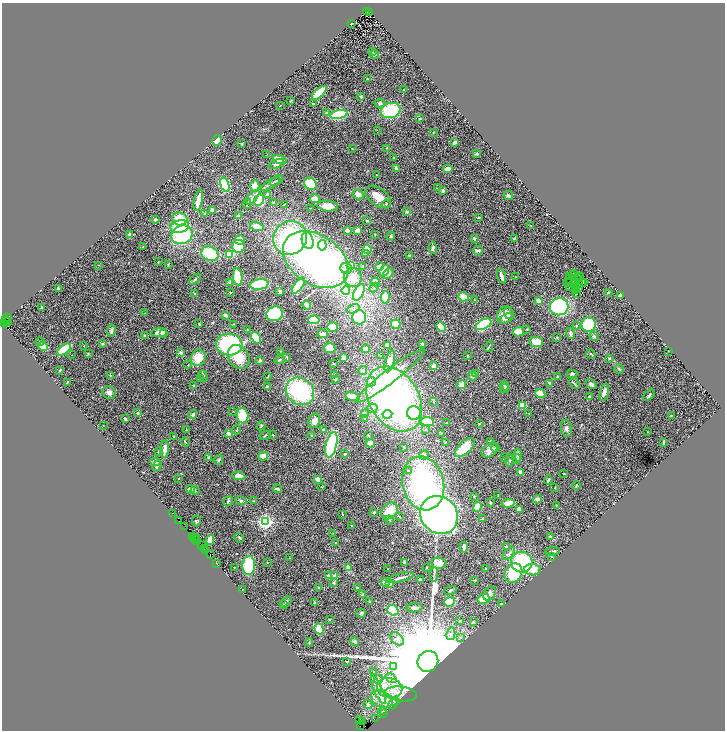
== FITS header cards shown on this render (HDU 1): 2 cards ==
NAXIS1  =                 1446
NAXIS2  =                 1456

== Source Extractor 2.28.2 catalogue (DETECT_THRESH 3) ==
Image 1446 x 1456 px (HDU 1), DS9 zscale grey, zoomed out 1/2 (1 PNG px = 2 x 2 image px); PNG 727 x 732 px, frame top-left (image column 2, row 1455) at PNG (2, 3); each listed source drawn as its Kron ellipse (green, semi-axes under 4 px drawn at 4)
Background 0.56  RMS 0.055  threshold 0.164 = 3 sigma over >= 5 px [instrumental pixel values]
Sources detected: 459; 47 cannot appear on this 1/2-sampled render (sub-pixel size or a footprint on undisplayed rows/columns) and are neither listed nor drawn; the other 412 listed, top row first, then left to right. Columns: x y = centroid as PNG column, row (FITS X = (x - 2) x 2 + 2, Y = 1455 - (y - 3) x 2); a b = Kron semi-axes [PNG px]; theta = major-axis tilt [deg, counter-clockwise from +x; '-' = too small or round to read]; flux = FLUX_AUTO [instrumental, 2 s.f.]
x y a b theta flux
366 12 3 2 - 390
370 13 4 2 - 120
352 23 3 2 - 7.8
372 52 3 2 - 5.8
374 55 4 2 - 7
367 79 2 2 - 6.9
404 90 4 3 - 9
319 93 9 4 42 380
361 97 3 3 - 11
290 101 4 2 - 6.4
380 103 5 4 - 30
314 104 3 2 - 11
280 106 3 1 - 3.7
390 111 10 7 14 540
326 112 4 3 - 9.7
339 114 8 4 12 540
419 119 2 2 - 26
377 130 3 2 - 4.3
433 132 3 2 - 3.9
217 140 5 4 - 80
455 142 4 2 - 45
242 144 3 3 - 9.5
386 148 4 2 - 5.7
352 149 3 2 - 3.6
267 154 3 2 - 3.6
477 154 3 3 - 13
393 157 2 2 - 4.6
280 160 7 3 -18 210
276 164 8 4 21 31
396 168 3 2 - 30
448 169 5 4 - 69
376 175 2 1 - 4.7
276 181 7 3 28 19
270 184 11 2 29 19
310 184 6 5 - 260
225 185 7 4 -71 550
255 186 6 4 89 120
437 188 3 2 - 4.8
443 191 3 3 - 20
268 194 3 3 - 59
358 194 6 4 -33 60
508 196 5 3 - 13
253 197 9 4 47 38
378 197 14 8 -36 140
315 198 5 4 - 67
198 200 11 3 78 100
259 200 6 4 64 420
274 202 3 3 - 14
247 204 5 2 - 8.5
284 204 3 2 - 3
386 204 4 4 - 19
328 206 10 5 -5 110
310 208 2 2 - 4.2
213 210 3 3 - 82
407 212 4 3 - 17
205 214 3 2 - 18
239 216 4 3 - 14
479 217 3 2 - 8.3
180 219 7 6 - 250
155 220 3 3 - 16
367 221 3 3 - 12
531 225 3 2 - 5.2
180 226 9 6 14 480
257 227 7 4 -14 140
357 230 2 2 - 170
347 231 2 2 - 140
375 234 3 2 - 5.4
130 235 3 3 - 24
182 235 11 9 21 680
391 236 4 3 - 17
290 238 17 16 - 1300
474 239 4 3 - 12
514 239 3 3 - 15
240 240 5 4 - 130
308 241 8 5 -75 280
322 245 5 3 - 140
239 246 6 6 - 270
143 247 2 2 - 3.6
433 248 6 4 -86 19
367 249 5 4 - 260
478 250 5 3 - 23
210 254 9 7 -24 440
230 254 4 3 - 220
366 254 4 3 - 46
409 256 3 2 - 8.3
316 260 36 24 -34 4000
158 262 3 2 - 8.6
168 264 3 2 - 8.2
98 265 3 2 - 4.2
350 265 4 3 - 180
380 266 3 3 - 71
362 267 2 2 - 20
346 268 6 5 - 45
384 271 6 4 69 140
388 274 6 4 43 60
573 274 2 1 - 1.6
502 276 7 2 -73 35
572 276 2 1 - 6.6
238 277 8 4 -83 280
516 277 2 2 - 3.5
570 277 3 2 - 8.5
578 277 4 1 - 3.1
581 277 2 1 - 2.6
353 278 9 9 - 120
195 279 7 3 41 15
578 280 2 2 - 1.4
569 281 2 1 - 3.7
229 282 4 3 - 17
375 282 4 4 - 110
583 282 3 1 - 6.4
568 283 3 1 - 16
574 283 4 2 - 13
579 283 2 1 - 3.7
582 283 2 1 - 0.55
259 284 9 5 9 570
298 286 9 4 56 470
374 287 5 3 - 18
569 287 2 1 - 4
576 287 2 1 - 6.4
58 288 2 2 - 9.3
578 288 2 1 - 1
575 290 2 1 - 5.4
280 291 3 3 - 36
346 291 4 3 - 140
230 292 2 2 - 13
359 292 9 5 64 270
608 292 2 2 - 8.6
194 293 3 2 - 6.8
577 294 2 2 - 27
620 295 4 3 - 11
385 297 6 4 83 200
463 297 5 3 - 300
475 300 2 2 - 4.7
538 301 2 2 - 190
307 305 4 3 - 110
559 307 9 8 - 1100
41 308 3 2 - 5.7
353 309 7 4 19 33
145 313 2 1 - 2.8
508 313 6 3 -80 21
275 314 8 7 - 580
225 315 3 3 - 43
505 315 9 8 - 100
359 317 7 6 - 580
8 318 3 2 - 65
506 319 8 3 26 23
6 320 2 2 - 150
314 320 5 4 - 370
7 321 5 2 - 78
5 322 5 3 - 540
199 324 4 3 - 6.8
233 324 3 2 - 3.9
396 324 5 4 - 170
484 324 8 4 27 550
589 324 7 7 - 490
576 326 3 2 - 10
332 327 5 5 - 92
441 327 5 4 - 270
527 329 3 2 - 6.3
247 330 3 3 - 7.4
111 331 6 3 83 23
518 332 5 5 - 100
159 333 8 4 6 84
163 333 4 3 - 17
570 333 5 3 - 46
322 334 5 3 - 39
145 336 4 3 - 8.2
594 336 5 3 - 17
256 338 6 4 -56 250
557 338 3 2 - 5.6
40 342 5 3 - 8.5
536 342 7 5 -9 140
102 343 4 3 - 14
229 344 13 11 -7 1200
423 344 3 2 - 22
387 345 4 3 - 48
43 346 5 4 - 100
84 346 2 2 - 3.3
489 347 5 2 - 11
329 348 6 5 - 93
366 349 4 3 - 60
64 350 8 4 36 310
280 351 2 2 - 4.8
668 351 2 1 - 2.2
180 353 4 3 - 21
88 354 4 3 - 8.5
591 354 5 2 - 12
72 355 2 1 - 2.8
381 356 3 3 - 7.2
468 356 2 2 - 16
239 357 13 10 -56 220
287 357 3 2 - 9.9
198 358 8 7 - 220
344 358 4 3 - 30
610 358 3 3 - 8.6
260 360 3 2 - 24
280 360 5 3 - 16
390 361 11 4 74 110
333 364 2 2 - 3.8
188 365 3 2 - 4.9
434 366 3 2 - 69
619 369 4 2 - 8.7
60 370 3 2 - 9.9
363 370 4 4 - 26
475 373 3 3 - 9.7
572 374 5 4 - 22
110 375 2 2 - 6.3
335 375 3 2 - 7.7
203 376 6 3 -69 13
268 376 3 2 - 7.9
390 376 43 7 38 410
472 376 4 4 - 28
558 377 3 3 - 22
200 378 2 2 - 4
336 379 3 3 - 11
67 382 3 2 - 5.9
371 382 4 4 - 66
549 383 3 2 - 18
574 384 6 3 -50 15
591 384 6 3 -34 24
194 385 3 2 - 10
461 385 4 4 - 79
505 386 5 3 - 17
267 387 3 3 - 18
504 389 4 3 - 24
300 391 15 13 -40 1000
109 392 7 6 - 47
604 392 9 3 75 49
540 394 5 3 - 230
649 395 7 3 40 16
589 396 3 2 - 18
353 397 7 3 -15 220
394 399 35 24 -58 3800
434 402 3 2 - 8.1
522 405 4 3 - 190
372 408 5 5 - 30
233 411 2 1 - 3
138 413 3 3 - 7.7
414 413 7 7 - 310
364 414 3 3 - 47
387 414 5 4 - 110
529 414 3 3 - 9.5
193 415 4 3 - 27
671 415 3 2 - 5.1
243 416 7 5 -86 420
125 419 4 3 - 9.7
364 419 3 3 - 8.4
314 421 7 5 71 82
427 421 7 4 -6 210
447 422 2 2 - 5.2
479 424 2 2 - 7
103 425 2 1 - 2.9
261 426 5 3 - 10
566 428 9 5 -84 35
425 429 4 2 - 6.9
186 430 2 2 - 4.8
237 430 4 3 - 11
323 430 3 3 - 16
647 432 3 2 - 4.1
228 433 2 2 - 62
441 433 2 2 - 9
265 435 6 2 30 12
273 435 3 2 - 5.9
312 435 3 3 - 8.5
368 435 3 2 - 8.6
174 437 3 3 - 12
490 441 3 3 - 11
185 442 5 2 - 5.6
664 442 3 2 - 15
370 443 4 4 - 44
445 443 3 3 - 6.8
331 445 13 5 76 970
404 447 2 2 - 7
465 447 12 6 44 230
495 448 4 3 - 13
165 449 8 3 84 61
489 450 9 6 40 69
158 452 3 2 - 6.2
345 454 2 2 - 19
424 455 5 4 - 23
518 455 7 4 -85 27
263 456 5 4 - 77
208 457 3 3 - 12
505 458 4 2 - 9.7
517 459 4 2 - 9.3
218 460 5 4 - 15
509 460 6 2 -84 8.4
155 462 5 4 - 40
157 466 5 3 - 31
409 471 4 3 - 14
521 472 4 3 - 39
563 474 2 2 - 6.2
239 476 6 4 -7 55
179 478 2 2 - 4.9
318 479 4 3 - 64
548 480 4 3 - 14
423 483 27 21 -76 1500
576 485 4 3 - 11
322 487 3 3 - 7.4
555 488 3 2 - 3.8
191 489 4 4 - 50
277 489 5 2 - 21
195 491 4 2 - 10
474 496 3 2 - 5.2
498 496 2 2 - 5.4
538 499 4 4 - 34
228 501 5 3 - 16
241 501 6 3 -12 17
253 501 3 2 - 3.9
490 503 3 3 - 12
508 503 7 3 6 130
556 506 4 2 - 5.5
477 507 5 3 - 160
519 509 3 3 - 68
390 511 9 7 45 190
374 512 4 3 - 11
172 513 2 1 - 27
342 514 2 2 - 3.9
439 515 20 18 -44 8500
399 516 4 2 - 7.6
483 519 3 2 - 24
389 520 5 3 - 15
179 521 2 1 - 28
196 521 5 3 - 12
265 521 3 3 - 4100
351 525 2 2 - 5.5
184 527 2 1 - 32
333 533 3 2 - 3.7
193 536 3 1 - 45
550 537 4 3 - 11
194 538 3 1 - 26
197 538 2 1 - 77
239 538 5 3 - 15
197 540 3 1 - 86
210 540 5 3 - 160
336 543 2 2 - 9.7
202 545 3 1 - 110
506 546 3 3 - 13
464 547 5 3 - 43
204 549 2 1 - 98
206 550 2 1 - 40
552 551 7 3 5 24
210 554 2 1 - 27
509 554 8 4 48 26
551 556 3 3 - 10
289 558 2 1 - 3.2
522 562 11 10 - 870
216 563 2 1 - 66
267 563 2 2 - 4.4
405 563 4 3 - 26
439 563 7 5 -7 90
249 566 9 6 86 480
234 567 2 1 - 4.4
427 567 3 2 - 5.9
348 568 4 3 - 49
388 569 2 2 - 9
486 569 2 2 - 8
533 570 8 5 -5 140
513 573 10 8 61 350
434 575 7 3 86 20
329 576 3 3 - 50
335 576 2 2 - 74
400 578 14 2 15 41
420 579 4 2 - 10
475 580 3 3 - 7.8
385 582 4 3 - 51
334 583 4 4 - 18
389 583 2 2 - 320
318 587 3 3 - 10
357 588 3 2 - 15
242 589 2 2 - 4.9
450 590 6 3 20 17
362 594 4 3 - 13
489 594 7 5 57 32
484 599 6 5 - 200
286 601 6 3 40 12
370 601 3 2 - 6.3
314 602 4 3 - 13
450 602 5 4 - 200
284 604 3 2 - 7
502 604 2 2 - 22
414 608 8 4 5 45
393 610 6 5 - 250
361 613 5 4 - 21
330 620 3 2 - 6.5
459 621 4 3 - 9
473 622 3 3 - 7.5
319 629 6 4 -72 160
451 634 6 4 78 34
461 637 3 2 - 7.4
397 639 8 5 -47 39
309 642 4 3 - 8.8
354 642 4 3 - 15
347 661 2 2 - 12
428 661 11 10 - 450000
393 667 3 2 - 7.6
374 672 2 2 - 9.4
391 678 6 4 -38 37
378 679 4 4 - 21
390 688 13 9 -11 190
378 690 15 4 -64 83
401 694 16 7 -7 100
382 699 11 8 -28 120
396 701 4 2 - 8.5
368 704 5 4 - 20
393 704 6 3 56 13
382 711 4 3 - 14
383 713 2 1 - 32
360 719 3 2 - 120
375 719 2 1 - 0.044
362 722 2 2 - 170
360 725 2 1 - 130
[47 sub-pixel or undisplayed-footprint detections neither listed nor drawn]